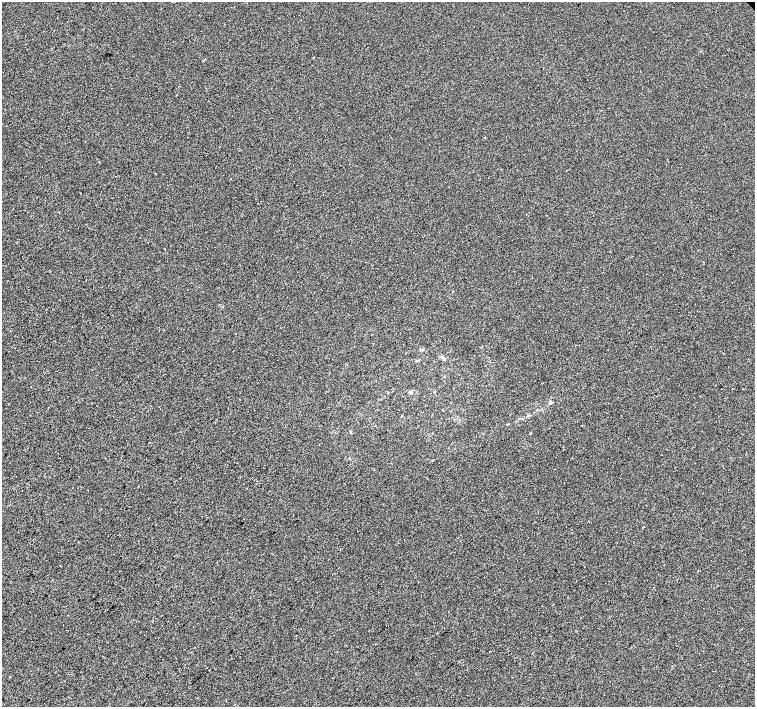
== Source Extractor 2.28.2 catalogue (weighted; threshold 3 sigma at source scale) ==
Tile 7 of 4 x 4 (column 3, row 2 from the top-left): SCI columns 3016-4521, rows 3037-4446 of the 6027 x 6009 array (HDU 1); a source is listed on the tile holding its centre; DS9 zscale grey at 2 x 2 block average (1 PNG px = mean of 2 x 2 image px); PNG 757 x 709 px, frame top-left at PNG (2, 2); no overlay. Shown black and unused: <1% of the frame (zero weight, under 2 of 3 exposures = <1% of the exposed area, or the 3 px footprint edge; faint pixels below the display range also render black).
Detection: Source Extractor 2.28.2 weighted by HDU 2 'WHT'; one run over the whole footprint, this tile lists its part. Background -5.07e-04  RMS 0.0041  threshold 0.0186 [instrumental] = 3 sigma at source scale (4.5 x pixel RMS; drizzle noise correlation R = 1.50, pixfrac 1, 0.0396/0.0396 arcsec/px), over >= 5 px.
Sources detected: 13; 1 cosmic-ray / hot-pixel residue — not listed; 1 inside a brighter listed object's ellipse — not listed separately; the other 11 listed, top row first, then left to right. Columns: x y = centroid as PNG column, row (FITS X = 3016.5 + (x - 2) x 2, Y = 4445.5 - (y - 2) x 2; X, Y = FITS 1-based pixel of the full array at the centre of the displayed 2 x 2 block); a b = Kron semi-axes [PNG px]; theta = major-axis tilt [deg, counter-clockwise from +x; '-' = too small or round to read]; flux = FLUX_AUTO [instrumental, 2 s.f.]
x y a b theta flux
313 57 2 2 - 1.6
484 138 2 2 - 1.7
576 345 2 2 - 0.42
422 350 3 2 - 0.71
444 358 4 2 - 0.92
411 392 4 4 - 1.6
402 416 3 2 - 0.5
530 433 3 2 - 0.47
643 527 2 2 - 1.1
499 589 2 2 - 0.36
209 670 2 2 - 0.88
Diffuse or blended objects may show on this block-average render without a row.